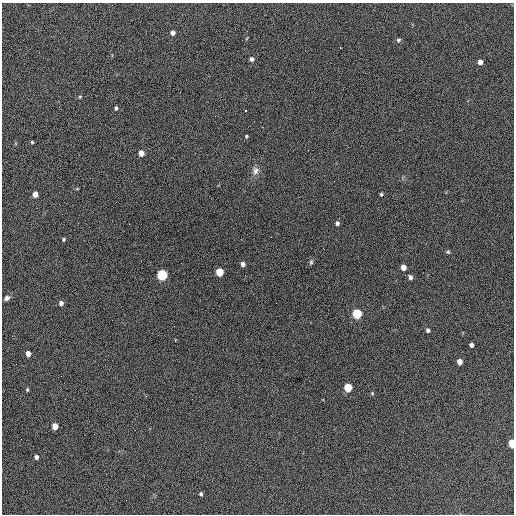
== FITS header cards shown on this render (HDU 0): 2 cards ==
NAXIS1  =                  512 / Axis length
NAXIS2  =                  512 / Axis length

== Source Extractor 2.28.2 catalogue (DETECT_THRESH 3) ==
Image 512 x 512 px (HDU 0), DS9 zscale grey, 1 PNG px = 1 image px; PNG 516 x 516 px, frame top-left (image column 1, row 512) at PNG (2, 3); no overlay
Background 622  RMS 27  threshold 80.6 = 3 sigma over >= 5 px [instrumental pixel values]
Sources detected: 40; all 40 listed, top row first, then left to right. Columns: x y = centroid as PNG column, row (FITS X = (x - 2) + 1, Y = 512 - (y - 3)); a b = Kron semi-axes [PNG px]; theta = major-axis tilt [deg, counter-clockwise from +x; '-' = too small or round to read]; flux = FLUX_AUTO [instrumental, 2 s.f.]
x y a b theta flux
247 31 3 2 - 1700
173 33 4 4 - 8400
51 36 3 2 - 1600
398 40 6 5 - 3200
252 59 4 4 - 6200
480 62 4 4 - 9600
80 97 5 4 - 1900
116 108 5 4 - 3600
245 111 3 3 - 2900
246 136 4 3 - 2000
32 142 4 3 - 2000
141 153 5 4 - 18000
255 171 11 8 79 9200
35 194 5 4 - 16000
381 194 3 3 - 2200
337 223 5 4 - 4100
64 239 4 3 - 2400
448 252 5 5 - 2500
311 262 7 5 75 3000
243 264 5 4 - 6300
403 267 5 4 - 17000
219 272 5 5 - 68000
162 275 5 5 - 210000
410 277 6 4 -53 7600
7 298 6 5 - 5700
61 303 5 4 - 7300
276 303 2 2 - 1000
357 314 5 5 - 150000
428 330 5 4 - 4100
471 345 4 4 - 6400
28 353 4 4 - 12000
459 362 5 4 - 16000
348 388 5 5 - 67000
27 390 4 3 - 2300
372 393 5 4 - 2000
65 399 2 2 - 1100
55 426 5 4 - 22000
512 444 5 3 - 81000
36 457 4 4 - 5800
201 494 5 4 - 3100
At the frame edge (FLAGS 8, measured only in part): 1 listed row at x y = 512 444